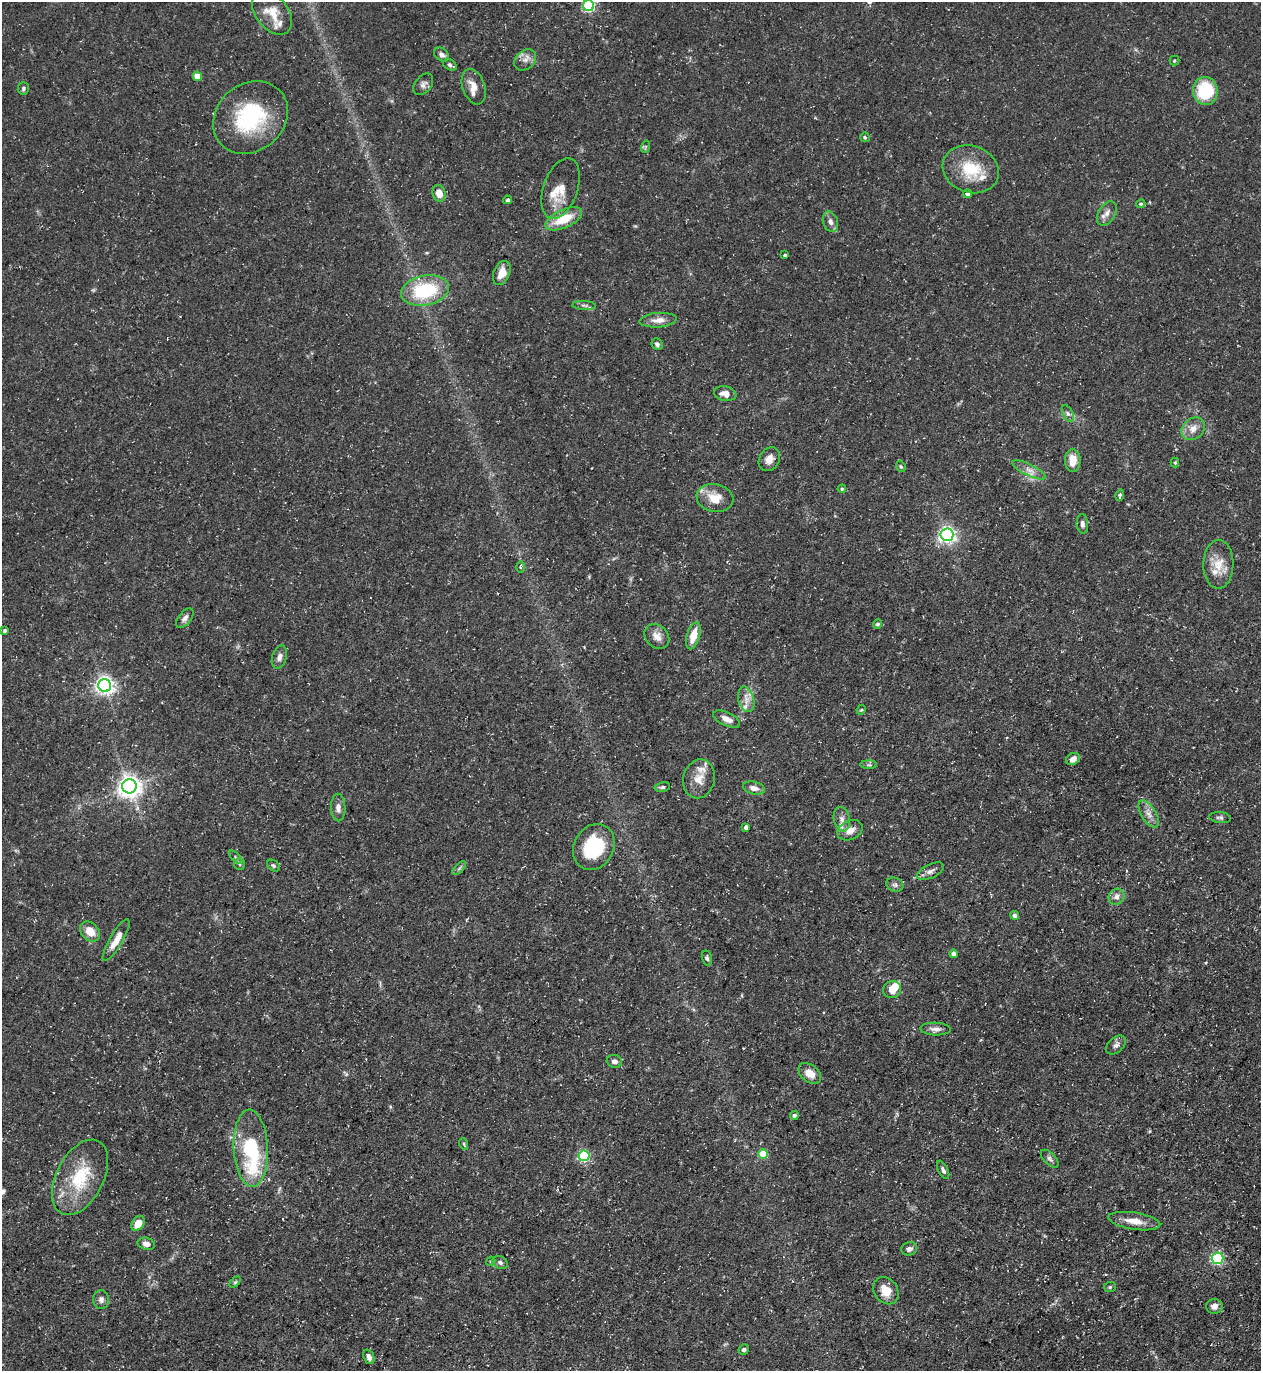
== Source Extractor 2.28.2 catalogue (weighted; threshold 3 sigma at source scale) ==
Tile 6 of 4 x 4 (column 2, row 2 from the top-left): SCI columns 1408-2666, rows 2740-4108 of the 5462 x 5478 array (HDU 1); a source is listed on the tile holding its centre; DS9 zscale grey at full resolution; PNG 1263 x 1373 px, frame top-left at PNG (2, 2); each listed source drawn as its Kron ellipse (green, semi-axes under 4 px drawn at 4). Shown black and unused: <1% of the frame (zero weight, under 3 of 5 exposures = <1% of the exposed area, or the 3 px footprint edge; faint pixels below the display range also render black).
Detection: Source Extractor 2.28.2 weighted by HDU 2 'WHT'; one run over the whole footprint, this tile lists its part. Background 0.0725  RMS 0.0047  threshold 0.0211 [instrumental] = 3 sigma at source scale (4.5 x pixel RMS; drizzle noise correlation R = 1.50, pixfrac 1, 0.05/0.05 arcsec/px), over >= 5 px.
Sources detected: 118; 1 inside a brighter object's white glare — neither listed nor drawn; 11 inside a brighter listed object's ellipse — not listed separately; the other 106 listed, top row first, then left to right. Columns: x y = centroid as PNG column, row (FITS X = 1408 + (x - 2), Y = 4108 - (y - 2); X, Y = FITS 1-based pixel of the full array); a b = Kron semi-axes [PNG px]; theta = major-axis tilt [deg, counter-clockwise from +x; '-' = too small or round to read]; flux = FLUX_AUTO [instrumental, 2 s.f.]
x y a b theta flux
589 6 5 5 - 59
272 13 25 16 -51 8.2
442 55 8 6 -40 1.9
525 60 12 9 43 3
1174 61 5 5 - 0.7
450 65 7 5 -30 1.1
197 76 5 4 - 8.2
423 84 12 8 52 2.1
474 87 18 11 -70 5
23 88 6 5 - 0.91
1205 91 14 12 -81 27
250 117 40 33 40 43
865 137 5 4 - 0.89
645 147 6 4 71 0.66
971 169 29 23 -20 18
561 188 31 17 71 9.3
439 193 8 6 -73 4.8
968 194 4 4 - 1.8
508 200 4 4 - 0.76
1141 204 4 3 - 0.56
1107 213 13 8 57 3.1
564 219 20 9 24 12
830 222 10 7 -71 2.3
785 255 3 3 - 0.64
502 273 13 8 67 5
425 290 24 15 11 30
584 305 12 4 -3 1.4
658 320 19 7 4 4
657 344 6 5 - 1.3
725 394 11 7 -11 3.5
1068 414 9 5 -63 1.3
1193 429 12 10 38 4.3
769 459 12 10 59 3.4
1073 460 11 7 -89 6.5
1175 463 5 4 - 0.57
901 466 6 4 -68 0.66
1029 470 18 5 -26 3.3
842 489 4 3 - 0.57
1120 495 6 4 74 0.76
715 498 18 14 -11 8.1
1082 524 10 5 -86 1.6
947 535 6 6 - 180
1218 564 24 15 89 8.5
520 567 5 3 - 0.6
185 618 11 6 52 1.9
878 624 5 4 - 1.1
4 631 3 3 - 0.77
657 636 13 11 -44 3.9
693 636 14 6 73 7.3
279 657 12 7 71 2.2
105 685 6 6 - 220
746 699 13 8 -74 3.6
861 710 5 4 - 0.55
727 719 14 6 -25 3.4
1073 759 7 5 35 3.2
869 765 8 4 -1 0.92
699 779 19 15 78 6.6
129 786 7 7 - 370
662 787 8 4 11 1
754 788 11 6 -12 2.7
338 808 14 7 -88 2.6
1149 814 15 7 -58 3.5
1220 818 11 5 -6 1.3
842 819 12 8 -77 2.9
746 827 4 4 - 1.5
850 830 13 9 25 4.5
594 847 24 19 61 27
236 857 8 3 -45 0.76
240 864 6 5 - 0.81
273 866 7 5 -39 0.93
459 868 9 3 45 0.96
930 871 14 7 25 2.4
895 885 9 6 -21 1.4
1117 897 8 7 - 2
1015 915 4 4 - 1.8
90 931 11 8 -46 6.5
116 940 24 6 59 6
953 954 4 4 - 1.6
707 958 7 5 -77 1
892 989 9 8 - 5.8
935 1029 15 6 -2 2.5
1116 1045 11 7 42 2
614 1061 8 6 -16 1.9
810 1073 13 8 -38 5.4
794 1115 4 4 - 1.4
464 1144 6 3 -71 0.56
251 1148 38 17 -87 39
763 1154 5 5 - 13
584 1156 5 5 - 56
1050 1159 11 5 -45 1.5
943 1170 10 5 -63 1.4
80 1177 41 23 63 25
1134 1221 26 8 -9 6.3
138 1224 8 6 56 5.9
146 1244 8 6 -14 2.6
909 1249 8 6 15 1.6
1218 1258 6 6 - 71
491 1261 5 3 - 0.5
500 1262 8 6 -27 1.5
235 1282 6 4 44 0.68
1110 1287 6 5 - 0.77
886 1291 14 11 -54 6.5
101 1300 9 8 - 2
1214 1306 8 7 - 2.6
744 1350 5 5 - 1.1
369 1357 7 5 -69 2
Isophote crosses this tile's border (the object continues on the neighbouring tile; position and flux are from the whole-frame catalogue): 1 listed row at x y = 589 6